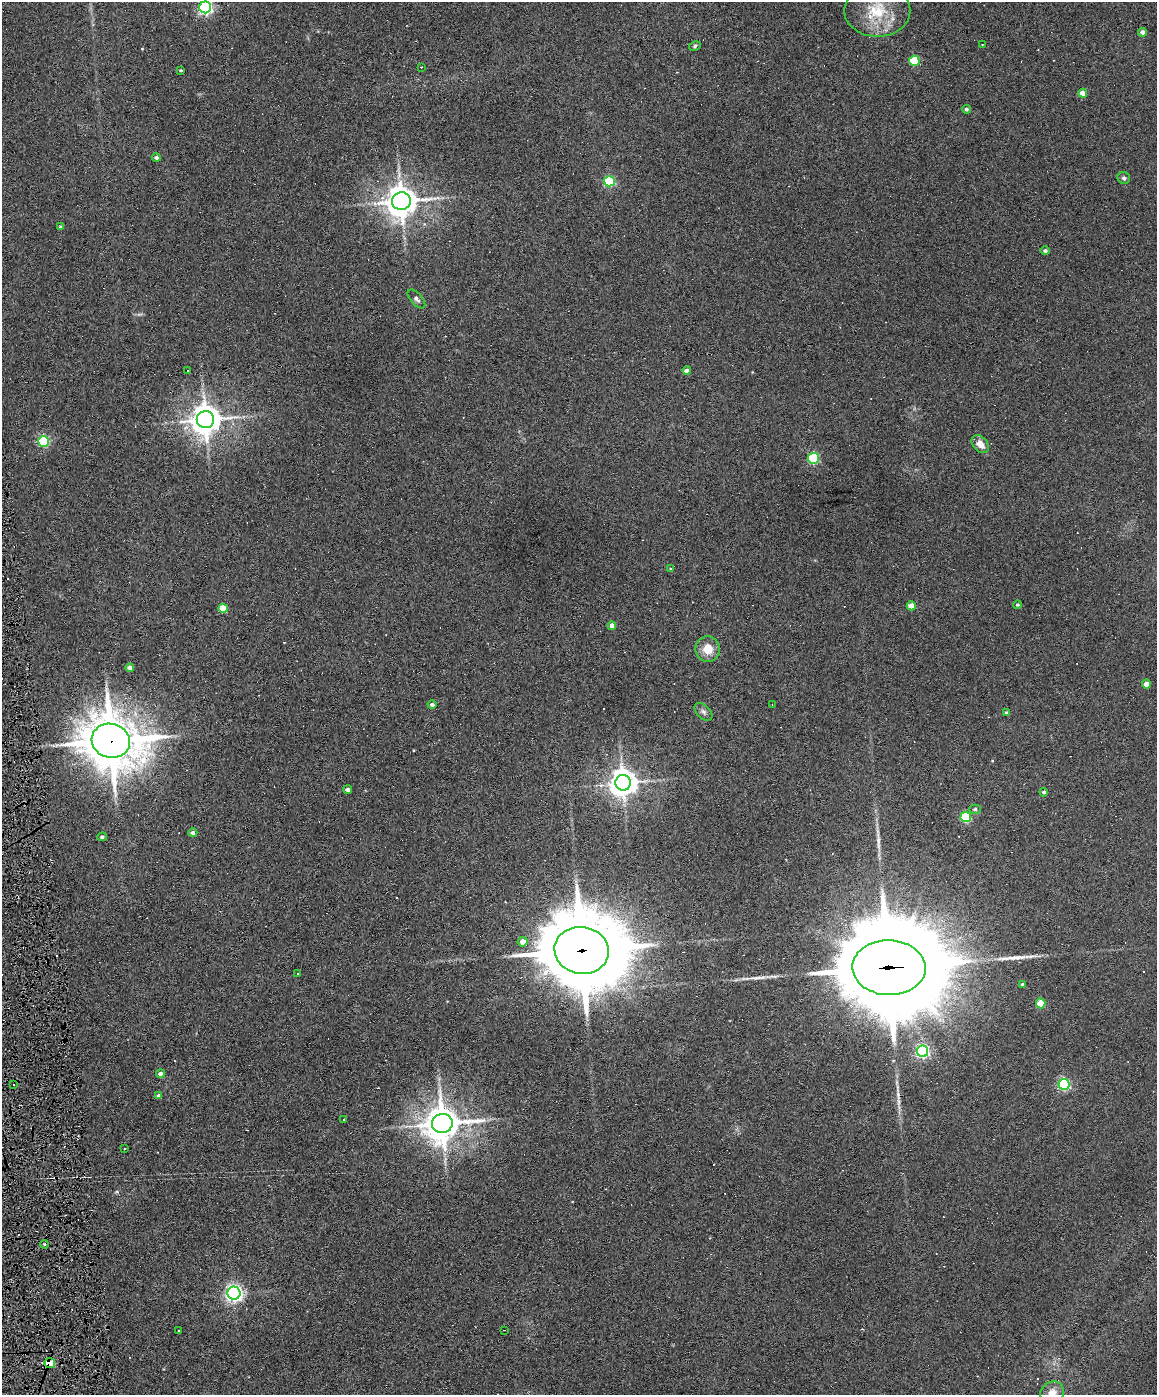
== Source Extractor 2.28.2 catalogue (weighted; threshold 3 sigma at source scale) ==
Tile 7 of 4 x 3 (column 3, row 2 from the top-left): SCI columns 2312-3466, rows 1632-3024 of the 4622 x 4551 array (HDU 1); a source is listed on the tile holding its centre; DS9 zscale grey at full resolution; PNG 1159 x 1397 px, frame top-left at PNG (2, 2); each listed source drawn as its Kron ellipse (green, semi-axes under 4 px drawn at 4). Shown black and unused: <1% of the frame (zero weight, under 6 of 12 exposures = <1% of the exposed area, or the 3 px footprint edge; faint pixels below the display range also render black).
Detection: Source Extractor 2.28.2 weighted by HDU 2 'WHT'; one run over the whole footprint, this tile lists its part. Background 0.0669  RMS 0.0034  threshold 0.0138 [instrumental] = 3 sigma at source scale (4.09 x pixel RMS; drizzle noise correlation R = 1.36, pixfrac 0.8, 0.05/0.05 arcsec/px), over >= 5 px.
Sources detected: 98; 1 too faint to see at this stretch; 30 cosmic-ray / hot-pixel residue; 4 long thin detections or spike segments (spike, bleed or trail) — neither listed nor drawn; the other 63 listed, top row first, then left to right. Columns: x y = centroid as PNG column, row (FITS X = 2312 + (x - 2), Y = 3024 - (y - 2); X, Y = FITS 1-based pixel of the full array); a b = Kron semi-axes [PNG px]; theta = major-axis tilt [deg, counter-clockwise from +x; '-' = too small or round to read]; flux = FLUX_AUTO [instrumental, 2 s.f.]
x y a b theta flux
205 7 6 6 - 74
877 11 33 26 0 14
1143 32 4 4 - 1.3
982 44 2 2 - 0.16
695 46 6 4 30 0.51
914 61 5 5 - 17
421 67 3 3 - 0.46
181 70 3 2 - 0.33
1083 93 4 4 - 3.3
966 109 4 4 - 0.64
156 158 4 4 - 0.82
1124 178 6 6 - 0.74
609 181 5 5 - 31
401 201 9 9 - 550
61 227 4 4 - 0.58
1045 251 4 4 - 0.63
416 299 11 5 -48 1
188 370 3 2 - 0.4
687 371 4 4 - 1.8
205 420 8 8 - 530
43 441 5 5 - 32
980 444 10 7 -47 2.6
813 458 5 5 - 33
670 569 4 3 - 0.34
1017 605 4 4 - 0.38
911 606 4 4 - 3.5
223 608 5 4 - 7.6
612 626 4 4 - 1.8
708 649 13 12 - 4.7
130 668 4 4 - 1.6
1147 684 4 4 - 2.9
432 705 4 4 - 0.91
772 705 3 2 - 0.19
703 712 10 6 -45 1.1
1006 713 4 4 - 0.59
111 741 19 17 -17 1500
623 783 8 7 - 430
348 790 4 3 - 0.99
1044 792 4 4 - 0.65
975 809 6 4 1 0.66
966 817 5 5 - 22
193 833 4 4 - 0.87
102 837 5 4 - 0.67
523 942 5 5 - 2.9
582 950 27 23 -10 3500
889 968 36 27 -2 8200
298 973 3 2 - 0.2
1022 984 4 4 - 0.43
1041 1003 5 5 - 8.1
923 1051 6 5 - 63
160 1074 4 4 - 1.4
1064 1084 5 5 - 47
13 1085 3 2 - 0.34
159 1096 4 4 - 1.1
344 1120 3 3 - 0.95
442 1123 10 9 - 820
125 1149 3 2 - 0.33
44 1244 4 3 - 0.31
234 1293 6 6 - 120
504 1330 2 2 - 0.18
178 1331 3 2 - 0.29
50 1363 5 5 - 9.9
1052 1393 12 10 42 3.6
Overlapping masked pixels (flux is a lower limit): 4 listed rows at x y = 111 741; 582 950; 889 968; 50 1363
Isophote crosses this tile's border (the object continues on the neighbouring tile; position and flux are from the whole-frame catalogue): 2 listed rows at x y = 205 7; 1052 1393